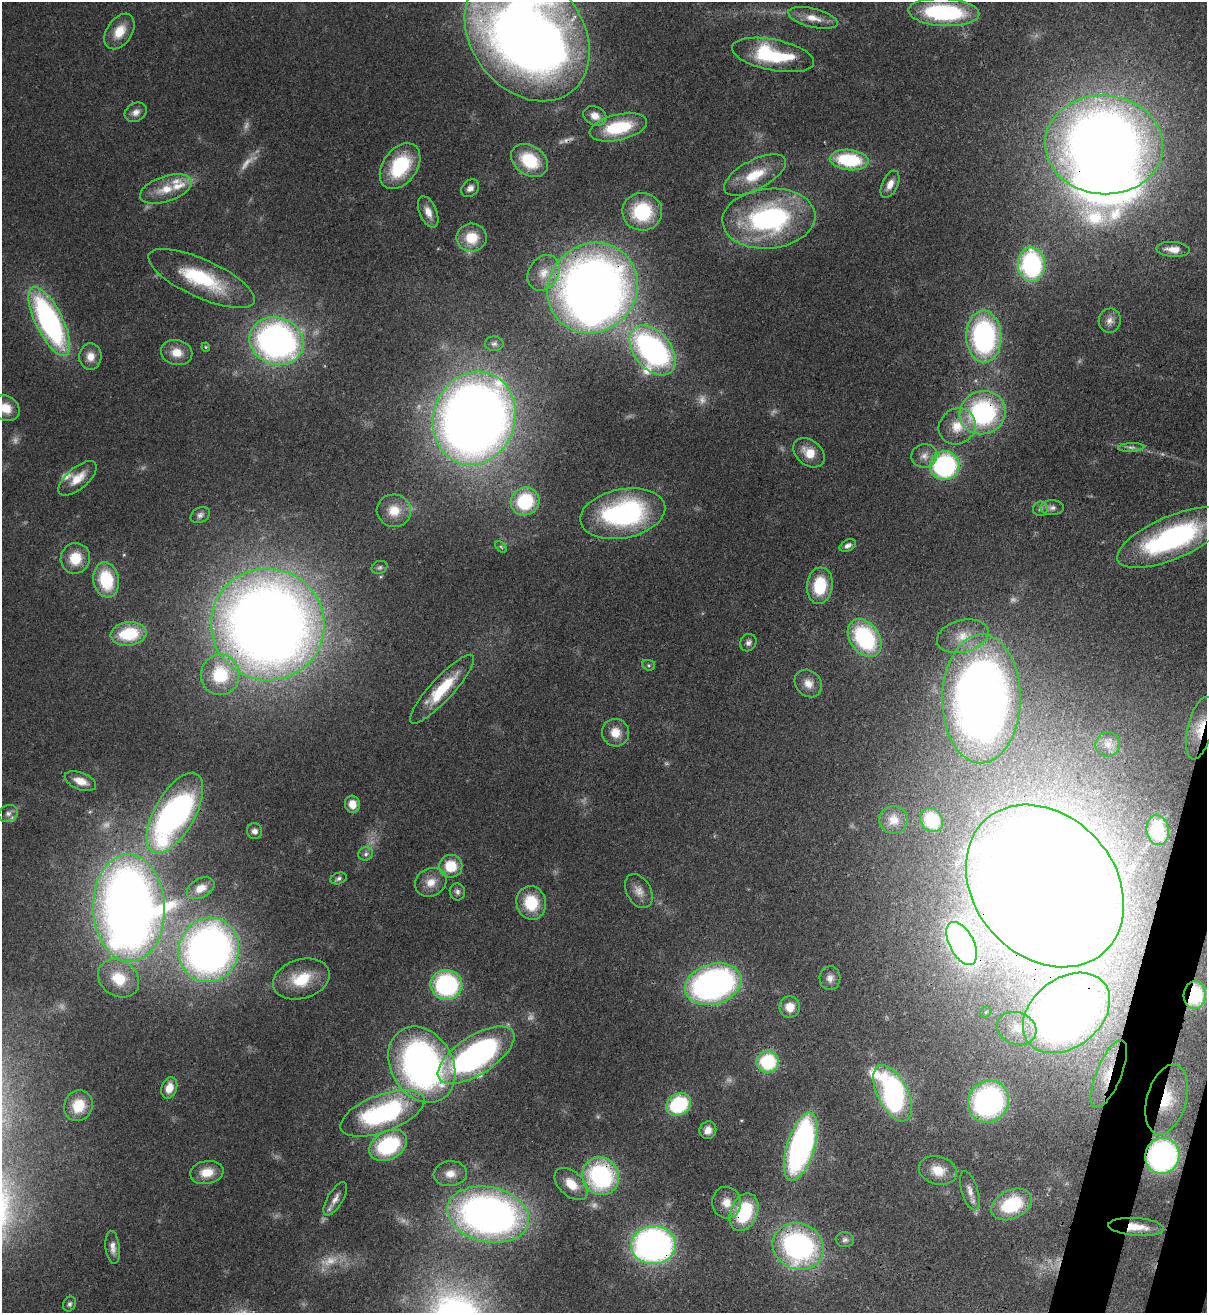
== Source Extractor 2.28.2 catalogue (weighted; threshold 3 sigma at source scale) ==
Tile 6 of 4 x 4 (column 2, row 2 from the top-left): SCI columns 1549-2753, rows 2656-3966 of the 5380 x 5306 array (HDU 1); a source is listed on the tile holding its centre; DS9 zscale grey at full resolution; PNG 1209 x 1315 px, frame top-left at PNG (2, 2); each listed source drawn as its Kron ellipse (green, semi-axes under 4 px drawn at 4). Shown black and unused: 2% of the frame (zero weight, under 3 of 4 exposures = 7% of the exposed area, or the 3 px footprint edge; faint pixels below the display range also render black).
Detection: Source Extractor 2.28.2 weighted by HDU 2 'WHT'; one run over the whole footprint, this tile lists its part. Background 0.0854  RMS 0.004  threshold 0.0178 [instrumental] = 3 sigma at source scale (4.5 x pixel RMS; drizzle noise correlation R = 1.50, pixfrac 1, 0.05/0.05 arcsec/px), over >= 5 px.
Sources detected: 154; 15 too faint to see at this stretch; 4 inside a brighter object's white glare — neither listed nor drawn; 4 inside a brighter listed object's ellipse — not listed separately; the other 131 listed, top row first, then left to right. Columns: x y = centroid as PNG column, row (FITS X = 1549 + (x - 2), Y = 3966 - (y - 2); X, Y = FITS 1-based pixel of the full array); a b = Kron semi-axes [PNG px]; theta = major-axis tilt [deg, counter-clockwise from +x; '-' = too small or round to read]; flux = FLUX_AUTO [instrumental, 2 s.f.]
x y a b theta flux
944 12 35 14 -3 51
813 18 25 9 -14 5.8
119 31 19 12 56 8.1
527 35 72 55 -52 580
773 55 42 15 -11 32
136 112 11 9 29 2.6
595 116 12 9 -26 4.2
618 127 29 13 13 24
1104 145 59 49 -4 530
529 160 20 14 -34 19
849 160 19 10 -6 30
400 166 25 17 54 28
755 175 34 14 28 14
890 184 15 8 65 3.6
470 188 10 7 42 2.2
166 189 27 12 18 9.9
428 212 16 8 -67 4.2
642 212 20 19 - 28
769 219 47 30 5 80
472 238 15 14 - 11
1173 249 17 7 -4 3.9
1031 264 17 13 -87 65
544 273 19 14 58 7.2
201 278 58 19 -24 33
593 288 47 43 45 440
49 321 38 13 -64 110
1110 321 12 11 - 2.8
984 337 26 17 -89 90
277 341 27 23 -20 180
494 344 9 7 -2 1.4
206 347 4 4 - 0.46
653 350 28 18 -51 120
177 352 16 12 -12 6.3
90 356 13 11 87 4.5
6 408 14 12 -36 7
983 413 23 21 21 65
474 418 47 41 72 570
957 426 19 17 40 9.1
1131 447 13 4 2 1.4
809 453 17 12 -40 7.3
924 456 13 12 - 3.6
944 466 15 14 - 69
77 478 23 10 41 7.1
525 501 14 13 - 27
1052 508 12 7 0 2
1040 509 7 7 - 1.3
394 511 17 16 - 7.8
623 514 43 24 11 82
200 515 10 7 31 1.6
1172 537 59 21 23 82
848 546 8 5 28 1.9
501 547 7 4 -45 0.59
75 558 15 14 - 11
380 567 8 6 25 0.96
106 580 18 12 -78 24
820 586 18 13 83 19
268 624 57 56 - 700
129 634 18 12 8 21
963 636 26 16 14 10
865 638 21 14 -54 49
748 643 9 8 - 1.6
649 665 6 5 - 0.73
220 675 20 19 - 23
808 683 15 12 -47 4.5
442 689 45 11 47 19
981 699 64 39 89 350
1200 728 32 12 76 12
615 733 14 13 - 6.2
1108 744 12 12 - 3.4
80 781 16 8 -22 5.6
352 804 8 7 - 4.5
175 813 45 20 60 140
8 814 10 8 32 1.9
893 820 14 13 - 4.8
931 820 13 11 -52 15
1158 830 15 11 -81 15
255 831 8 7 - 2
366 854 7 6 - 1.3
451 866 11 11 - 11
339 878 8 5 19 1.2
431 882 16 14 26 5.6
1045 886 89 70 -48 1400
201 888 15 9 28 4.5
639 891 18 12 -61 4
457 892 8 7 - 1.6
531 903 17 14 -77 15
129 908 54 35 -88 510
962 943 23 12 -62 170
209 950 32 30 70 270
119 978 22 17 -36 13
830 978 12 10 83 2.7
301 979 29 19 17 16
713 984 29 20 16 150
446 985 16 15 - 58
1195 995 14 11 86 19
790 1007 10 10 - 6.2
986 1012 6 5 - 0.65
1066 1013 48 34 38 380
1017 1028 20 16 -21 9.3
476 1055 44 19 33 140
768 1062 11 10 - 30
422 1065 40 31 -60 170
1109 1074 36 12 67 13
169 1088 11 7 72 4.9
892 1093 31 15 -63 98
1167 1100 36 19 74 20
988 1102 22 20 57 91
679 1104 13 10 31 36
78 1106 16 14 65 12
382 1113 44 18 20 69
708 1130 9 8 - 3.4
388 1145 20 14 29 40
801 1147 35 14 73 140
1162 1156 18 17 - 110
938 1170 19 14 -15 8.1
207 1172 17 11 10 7.9
450 1174 16 12 5 5.3
601 1176 19 18 - 63
571 1184 20 12 -43 8.3
970 1191 20 8 -72 3.5
335 1199 19 7 59 3
726 1203 16 14 -77 6.2
1012 1204 21 14 26 26
744 1212 19 13 67 31
488 1215 41 27 -12 240
1136 1227 28 9 -4 9.1
845 1240 9 7 -7 1.4
653 1245 22 19 2 180
798 1246 26 23 -23 98
113 1247 17 7 -83 2.9
70 1304 8 6 66 1.1
Overlapping masked pixels (flux is a lower limit): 21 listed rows (the first 20) at x y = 1104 145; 593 288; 983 413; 474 418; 1172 537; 268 624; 1200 728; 1045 886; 962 943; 1195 995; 1066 1013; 422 1065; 1109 1074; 1167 1100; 1162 1156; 601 1176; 744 1212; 488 1215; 1136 1227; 653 1245
Isophote crosses this tile's border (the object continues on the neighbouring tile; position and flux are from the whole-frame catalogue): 3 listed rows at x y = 944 12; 527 35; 6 408